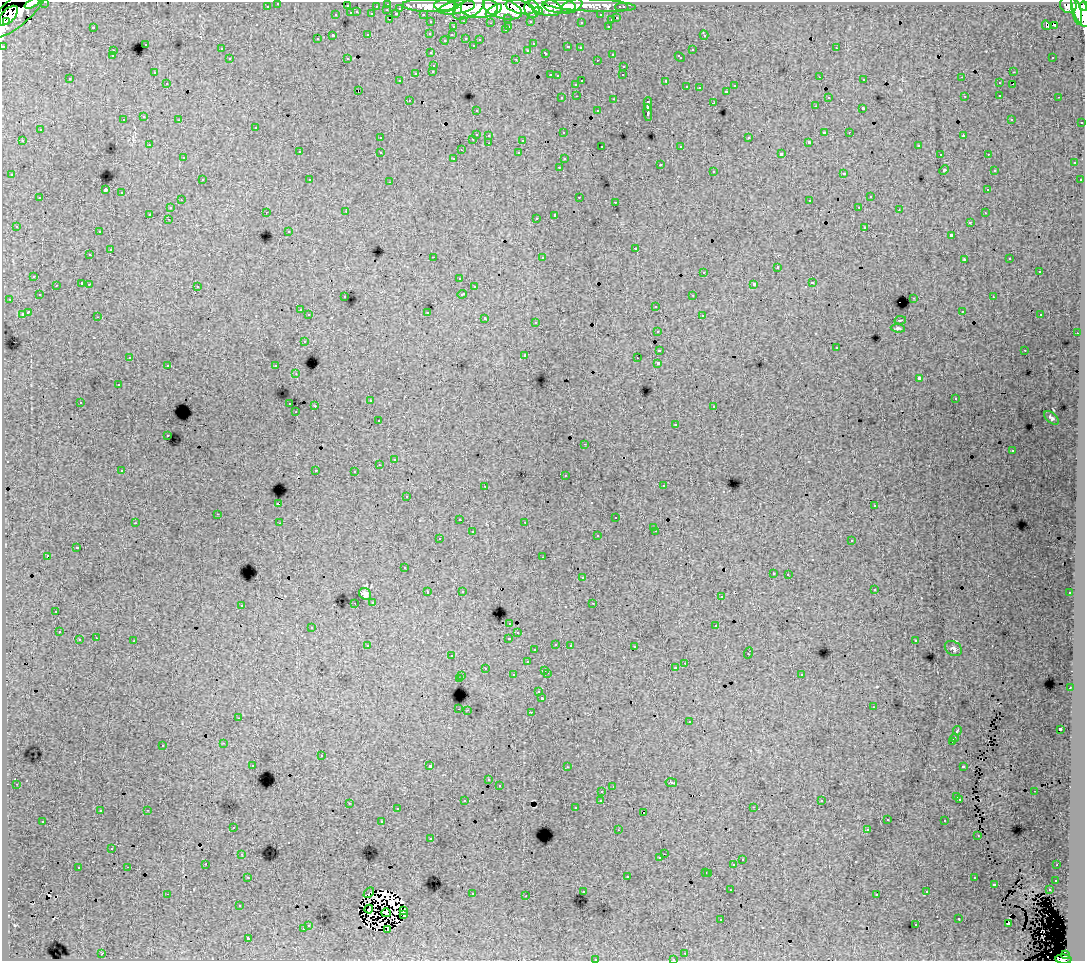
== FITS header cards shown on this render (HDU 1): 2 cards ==
NAXIS1  =                 1083
NAXIS2  =                  959

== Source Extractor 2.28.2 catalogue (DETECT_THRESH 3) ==
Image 1083 x 959 px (HDU 1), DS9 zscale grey, 1 PNG px = 1 image px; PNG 1087 x 963 px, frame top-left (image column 1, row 959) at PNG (2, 2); each listed source drawn as its Kron ellipse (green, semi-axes under 4 px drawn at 4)
Background 115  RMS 0.96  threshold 2.87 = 3 sigma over >= 5 px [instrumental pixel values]
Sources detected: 429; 4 with non-positive FLUX_AUTO (blend fragments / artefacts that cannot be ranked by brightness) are neither listed nor drawn; the other 425 listed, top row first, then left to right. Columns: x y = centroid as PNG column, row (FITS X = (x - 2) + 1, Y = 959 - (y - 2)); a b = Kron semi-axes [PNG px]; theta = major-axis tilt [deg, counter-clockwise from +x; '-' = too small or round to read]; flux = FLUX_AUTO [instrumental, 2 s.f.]
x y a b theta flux
45 2 3 2 - 2500
32 3 8 4 27 29000
278 3 3 3 - 1800
388 4 3 3 - 3400
445 5 10 5 1 130000
590 5 46 6 -3 84000
1068 5 8 8 - 73000
267 6 3 3 - 1200
347 6 3 3 - 610
376 6 3 2 - 890
430 6 28 6 -1 190000
559 6 17 6 -3 110000
572 6 11 6 26 64000
1084 6 4 3 - 44000
457 7 18 6 9 200000
479 7 18 10 1 400000
520 7 15 6 -13 200000
545 7 17 8 -14 200000
622 7 6 3 0 2600
400 8 3 3 - 810
469 8 17 8 28 170000
502 9 20 10 -16 470000
532 9 9 7 -73 150000
1080 9 18 7 -72 270000
18 10 38 13 43 260000
387 10 3 2 - 230
494 10 9 4 35 87000
538 11 4 3 - 50000
1076 11 14 4 -77 150000
357 12 3 2 - 300
351 13 3 3 - 450
372 14 3 3 - 880
396 14 3 3 - 460
423 14 3 2 - 1300
336 15 3 3 - 390
601 15 3 3 - 1300
8 16 12 6 46 170000
508 18 3 3 - 750
617 18 3 3 - 390
390 19 3 2 - 240
611 20 3 3 - 330
464 21 3 2 - 200
530 21 3 3 - 1100
6 22 4 3 - 63000
431 22 3 3 - 1400
581 22 3 2 - 85
491 23 3 2 - 85
1046 25 5 3 - 97
1055 25 3 2 - 94
509 26 3 2 - 220
608 26 3 2 - 380
93 27 3 2 - 440
453 27 3 3 - 130
505 30 3 3 - 240
430 33 3 3 - 180
368 34 3 3 - 230
452 35 3 2 - 120
704 35 5 2 - 190
333 36 4 3 - 930
466 38 3 3 - 260
317 39 3 3 - 160
480 39 3 2 - 75
445 40 4 3 - 45
145 44 3 3 - 220
533 44 3 2 - 59
473 45 2 2 - 62
3 46 3 3 - 4100
568 47 3 3 - 260
580 48 3 3 - 140
836 48 3 2 - 190
221 49 3 3 - 150
528 50 3 3 - 140
692 50 3 3 - 350
113 51 3 3 - 180
431 53 3 3 - 220
546 53 4 3 - 350
612 54 3 2 - 310
112 56 3 2 - 100
680 57 5 3 - 340
1053 57 3 2 - 110
347 58 2 2 - 44
230 59 3 3 - 150
516 59 3 2 - 470
597 60 3 2 - 160
434 65 3 3 - 190
624 66 3 2 - 150
433 71 3 3 - 250
154 72 2 2 - 45
1013 72 3 2 - 210
416 73 3 3 - 360
550 75 3 2 - 310
623 75 3 2 - 100
558 76 3 2 - 80
820 77 3 2 - 140
962 77 3 2 - 56
70 79 3 3 - 160
864 80 3 2 - 100
399 81 2 2 - 48
582 81 3 2 - 430
666 81 3 3 - 550
167 83 3 2 - 100
999 83 2 2 - 47
576 84 3 3 - 150
1013 84 2 2 - 47
734 86 3 3 - 160
687 87 3 3 - 150
699 88 2 2 - 66
358 90 3 2 - 110
726 91 3 3 - 190
1000 95 3 2 - 160
577 96 3 2 - 230
965 96 2 2 - 44
828 97 3 3 - 140
1059 97 3 2 - 190
562 98 3 3 - 130
614 99 3 2 - 410
409 100 3 2 - 100
714 103 3 3 - 770
648 104 6 3 89 1700
815 106 3 2 - 140
863 108 3 3 - 850
476 110 3 2 - 120
598 111 3 3 - 240
648 113 8 3 -85 2000
144 117 3 3 - 210
1011 119 3 3 - 100
123 120 3 2 - 75
179 120 3 2 - 120
1082 122 3 2 - 490
256 127 3 3 - 270
40 130 3 3 - 160
824 132 4 2 - 660
849 132 3 2 - 100
563 133 3 3 - 100
476 134 3 3 - 500
489 135 3 2 - 160
963 136 4 2 - 440
380 138 3 3 - 160
749 138 3 3 - 310
473 139 3 2 - 210
523 140 3 3 - 610
22 141 3 2 - 300
809 142 3 3 - 110
489 143 3 2 - 130
149 145 3 2 - 130
918 145 3 3 - 150
602 146 3 2 - 86
681 146 3 3 - 85
461 150 2 2 - 51
299 152 3 3 - 210
380 152 3 2 - 270
519 153 3 3 - 120
781 154 4 3 - 1300
940 154 3 2 - 92
988 154 3 2 - 150
183 158 3 3 - 180
454 158 3 3 - 130
564 159 3 3 - 110
1074 163 3 3 - 160
660 165 3 3 - 190
559 167 3 2 - 140
944 170 5 3 - 59
994 170 3 3 - 120
713 171 3 3 - 160
844 173 3 3 - 240
12 175 3 3 - 210
202 180 3 3 - 160
310 180 3 2 - 140
1080 180 3 3 - 130
390 182 3 2 - 310
987 189 3 2 - 38
105 190 3 3 - 7000
122 193 3 3 - 270
579 197 3 2 - 85
870 197 3 3 - 190
40 198 3 3 - 320
181 200 3 2 - 120
810 201 3 3 - 780
615 202 3 2 - 120
859 207 3 2 - 140
170 208 3 3 - 210
899 210 3 2 - 77
346 211 3 2 - 110
266 212 3 2 - 160
985 213 3 3 - 79
150 214 3 3 - 890
555 215 4 3 - 1100
536 218 3 3 - 180
168 219 3 2 - 85
970 222 3 3 - 120
16 226 3 3 - 88
865 227 3 3 - 250
289 231 3 3 - 110
99 232 3 2 - 190
951 235 3 3 - 700
635 248 3 2 - 260
110 250 3 3 - 400
90 255 3 2 - 88
433 257 2 2 - 470
542 257 3 3 - 330
1010 259 2 2 - 48
964 260 3 3 - 120
777 267 3 3 - 470
1039 271 3 3 - 270
704 272 3 3 - 260
34 276 3 3 - 130
460 278 3 2 - 94
82 283 3 3 - 470
812 283 3 3 - 260
89 284 3 2 - 110
754 284 4 3 - 1400
56 285 3 2 - 180
197 286 3 3 - 120
474 287 3 2 - 160
462 294 5 3 - 280
39 295 3 3 - 130
693 295 3 2 - 160
345 297 3 3 - 180
993 297 3 2 - 79
914 298 3 2 - 320
9 299 3 2 - 110
656 306 3 3 - 320
300 310 3 2 - 100
962 311 3 2 - 82
28 312 4 3 - 720
427 312 3 3 - 360
22 314 3 3 - 390
309 315 3 3 - 200
702 315 3 2 - 200
1040 315 3 2 - 340
98 317 2 2 - 37
485 318 3 3 - 360
900 320 6 2 12 53
536 322 3 3 - 140
898 328 7 4 -6 120
658 331 3 3 - 170
1077 333 3 2 - 87
304 341 3 3 - 170
836 348 3 3 - 170
659 350 3 3 - 520
1025 350 3 2 - 240
525 355 3 3 - 140
130 357 3 3 - 120
637 358 2 2 - 95
658 363 3 3 - 1600
168 365 3 2 - 140
276 366 3 2 - 200
296 374 3 2 - 68
919 378 4 3 - 1900
118 385 3 2 - 190
955 399 3 3 - 120
370 401 3 3 - 120
80 402 3 2 - 140
290 404 3 2 - 210
315 406 2 2 - 370
714 406 3 2 - 110
296 412 2 2 - 43
1052 418 8 5 -42 150
378 421 3 3 - 120
675 424 3 2 - 61
168 435 3 2 - 130
585 444 3 2 - 73
1012 451 3 2 - 98
394 459 3 2 - 67
379 465 3 2 - 120
316 470 3 2 - 170
122 471 3 3 - 220
354 471 3 2 - 150
565 475 3 2 - 56
485 486 3 2 - 190
663 486 3 3 - 150
407 496 3 2 - 58
278 504 4 2 - 510
874 506 2 2 - 42
218 514 3 2 - 100
616 518 3 2 - 85
459 519 3 2 - 240
525 522 2 2 - 42
135 523 3 2 - 39
280 523 2 2 - 45
654 527 3 2 - 93
656 531 3 2 - 150
472 532 3 2 - 240
598 536 3 3 - 190
439 539 3 2 - 93
852 540 3 3 - 170
77 548 3 3 - 380
47 556 3 3 - 380
543 557 3 2 - 110
405 568 3 2 - 94
773 573 3 3 - 140
788 574 3 2 - 160
583 578 3 3 - 140
874 589 3 2 - 96
462 591 3 2 - 74
428 592 3 3 - 200
1070 593 3 2 - 58
365 594 6 5 - 250
721 597 3 3 - 150
373 602 3 3 - 190
355 603 2 2 - 44
593 603 3 2 - 51
241 605 3 3 - 160
56 611 3 2 - 88
510 623 3 3 - 120
716 626 3 3 - 300
312 627 3 3 - 200
59 632 3 2 - 180
518 633 3 2 - 140
96 638 3 2 - 96
508 638 3 3 - 240
79 640 3 3 - 430
134 641 3 3 - 510
915 641 3 2 - 48
556 644 3 2 - 100
570 645 3 3 - 140
368 646 3 3 - 140
635 646 3 2 - 48
953 648 9 7 -35 210
535 650 3 2 - 88
748 653 5 2 - 390
452 656 3 2 - 180
527 662 3 3 - 110
685 663 3 2 - 130
485 668 3 2 - 53
675 668 3 3 - 150
545 670 3 2 - 300
547 673 3 2 - 290
801 674 3 3 - 180
513 675 3 3 - 220
462 676 3 2 - 180
459 679 3 3 - 560
1070 688 3 2 - 160
538 692 3 3 - 65
542 698 3 3 - 1000
873 707 3 2 - 72
459 709 3 2 - 360
467 710 3 2 - 130
531 712 3 2 - 190
238 718 2 2 - 45
689 722 3 3 - 190
1060 729 3 3 - 1900
957 731 5 3 - 550
954 738 4 3 - 420
952 741 3 2 - 260
223 743 3 2 - 180
163 745 3 3 - 210
321 756 3 2 - 370
253 765 3 2 - 60
430 766 3 3 - 2400
963 766 3 3 - 520
567 767 3 2 - 55
489 780 3 2 - 93
671 783 6 3 -10 71
16 784 3 2 - 160
499 785 3 2 - 60
613 787 3 2 - 78
602 791 3 2 - 150
1034 791 3 2 - 96
957 797 3 3 - 370
960 799 3 3 - 160
601 800 3 3 - 110
464 801 3 2 - 96
822 801 3 3 - 120
349 803 3 2 - 220
753 807 3 2 - 81
575 808 3 2 - 82
397 809 3 3 - 170
147 810 3 2 - 200
100 811 3 2 - 92
644 812 2 2 - 80
887 819 3 2 - 67
43 821 3 2 - 87
945 821 3 3 - 280
382 822 3 3 - 570
233 827 2 2 - 42
867 829 3 2 - 150
618 830 2 2 - 54
978 835 3 2 - 100
431 839 3 2 - 130
112 848 3 2 - 140
242 854 3 3 - 130
664 854 2 2 - 120
660 858 3 3 - 180
742 860 3 3 - 200
206 864 2 2 - 150
734 865 3 3 - 640
1057 865 3 2 - 69
128 867 3 2 - 120
78 868 3 3 - 310
706 872 3 3 - 280
709 873 3 3 - 300
248 877 3 2 - 220
627 877 3 3 - 260
974 878 3 2 - 250
1056 880 3 3 - 120
994 884 3 3 - 440
731 890 3 2 - 96
1049 890 3 3 - 380
583 892 3 2 - 88
927 892 3 3 - 290
369 893 6 2 43 110
167 894 3 2 - 700
472 894 3 3 - 410
877 894 3 3 - 110
526 896 3 2 - 88
240 906 3 3 - 91
369 909 4 2 - 75
404 911 4 3 - 97
386 913 4 2 - 53
404 915 4 2 - 64
721 919 3 2 - 69
959 919 3 3 - 220
1008 923 3 2 - 57
308 925 3 3 - 200
916 925 3 2 - 100
303 929 3 3 - 200
388 929 3 2 - 78
248 938 4 3 - 1000
685 953 3 2 - 180
102 954 3 2 - 270
1066 955 4 3 - 31000
595 959 3 3 - 480
673 959 3 2 - 130
1063 959 8 4 -5 75000
At the frame edge (FLAGS 8, measured only in part): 8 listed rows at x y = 45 2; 32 3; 278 3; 1084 6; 3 46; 595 959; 673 959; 1063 959
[4 non-positive-flux detections neither listed nor drawn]